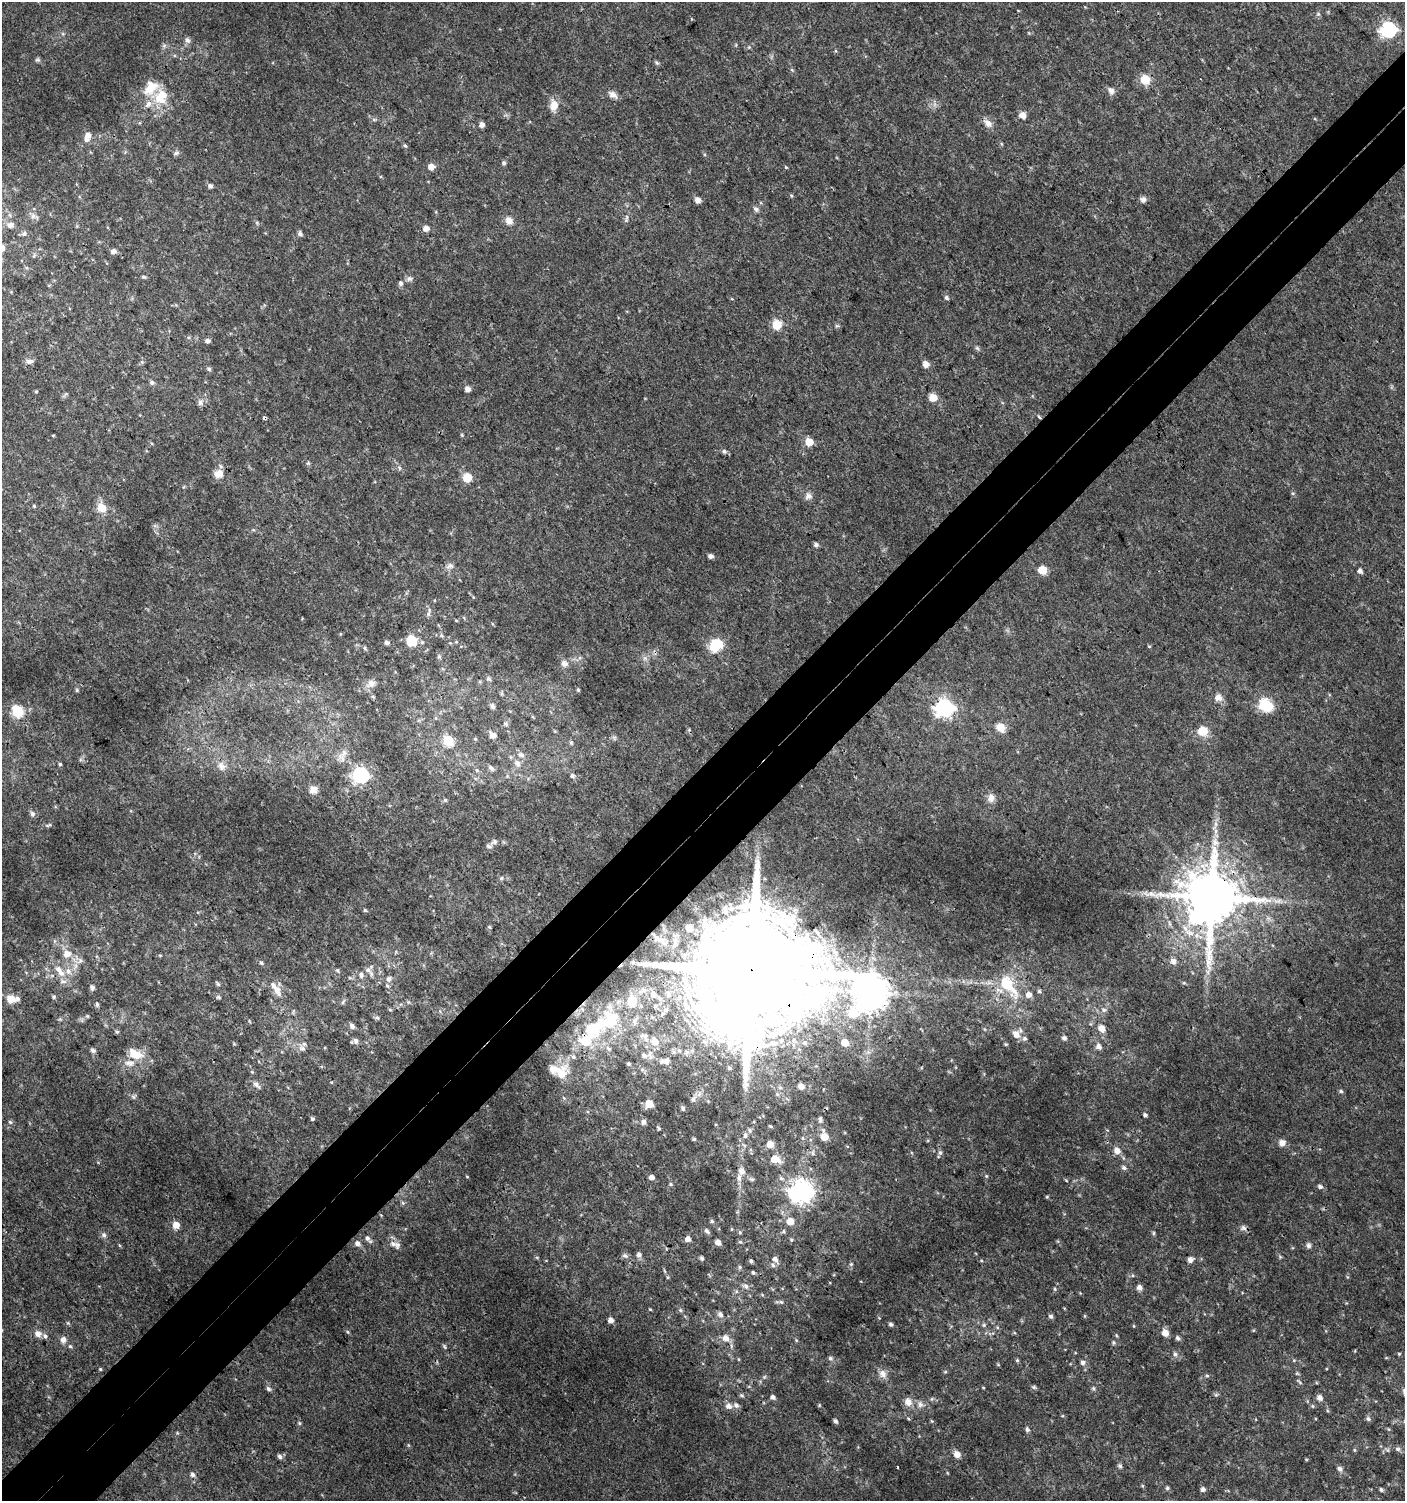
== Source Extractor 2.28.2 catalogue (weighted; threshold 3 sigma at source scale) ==
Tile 7 of 4 x 4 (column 3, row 2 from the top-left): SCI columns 3010-4412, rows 3030-4528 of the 6060 x 6084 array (HDU 1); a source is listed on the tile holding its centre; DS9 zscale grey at full resolution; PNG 1407 x 1503 px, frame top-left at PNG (2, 2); no overlay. Shown black and unused: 7% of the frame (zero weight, under 3 of 4 exposures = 4% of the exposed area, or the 3 px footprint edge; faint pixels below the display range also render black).
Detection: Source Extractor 2.28.2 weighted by HDU 2 'WHT'; one run over the whole footprint, this tile lists its part. Background 0.00434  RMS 0.0022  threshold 0.00968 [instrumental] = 3 sigma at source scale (4.5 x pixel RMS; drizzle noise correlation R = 1.50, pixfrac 1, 0.0396/0.0396 arcsec/px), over >= 5 px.
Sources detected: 341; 1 too faint to see at this stretch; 1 inside a brighter object's white glare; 1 cosmic-ray / hot-pixel residue — not listed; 23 inside a brighter listed object's ellipse — not listed separately; the other 315 listed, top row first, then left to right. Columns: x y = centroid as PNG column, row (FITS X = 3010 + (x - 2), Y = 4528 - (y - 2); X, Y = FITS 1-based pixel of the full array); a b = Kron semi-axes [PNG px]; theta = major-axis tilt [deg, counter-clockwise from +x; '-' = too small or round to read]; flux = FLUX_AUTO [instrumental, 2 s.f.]
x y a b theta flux
1318 14 5 5 - 0.31
1388 29 7 6 - 50
187 40 8 6 -51 0.72
37 60 7 5 -17 0.39
657 63 8 4 -44 0.36
792 70 6 4 -45 0.29
1145 79 5 5 - 12
1111 91 10 8 -50 1
613 95 13 7 -33 1.2
161 97 22 17 65 5.8
554 105 13 10 84 2.3
1022 115 8 8 - 1.3
374 119 6 4 -1 0.36
988 123 14 9 -41 1.6
482 125 5 5 - 1.1
88 135 8 7 - 1.2
405 146 5 5 - 0.36
176 153 9 5 20 0.49
504 163 5 5 - 0.47
431 167 6 6 - 1.5
786 167 4 3 - 0.25
210 186 5 5 - 0.7
1143 199 8 7 - 0.77
698 200 7 6 - 1
756 209 9 6 -54 0.59
10 215 6 4 -70 0.35
34 216 12 6 -15 0.82
626 218 14 4 75 0.61
509 221 9 8 - 1.7
257 223 6 4 -72 0.31
10 225 7 6 - 1.3
426 228 5 5 - 1.5
300 233 7 6 - 0.54
24 234 7 6 - 0.58
2 248 7 6 - 0.99
113 251 6 5 - 0.98
143 277 6 4 -20 0.31
409 279 9 7 -12 0.72
400 283 6 5 - 0.65
946 298 6 5 - 0.48
777 324 6 5 - 9.5
837 326 6 4 0 0.32
207 341 5 5 - 0.75
977 348 7 5 -45 0.39
30 361 10 6 3 0.88
926 364 6 5 - 1.8
209 369 6 5 - 0.44
152 382 7 6 - 0.5
467 389 5 5 - 1.3
36 391 5 3 - 0.22
933 397 8 8 - 2
200 402 10 7 73 0.87
1039 417 5 3 - 0.29
53 435 4 3 - 0.18
462 435 5 4 - 0.23
809 442 5 5 - 4.8
724 451 7 6 - 0.54
399 468 6 5 - 0.42
219 474 12 11 - 2
467 477 5 5 - 9.6
1293 493 6 5 - 0.33
808 496 10 9 - 1
34 506 5 4 - 0.24
102 508 11 9 -56 3
816 545 5 5 - 0.61
710 556 5 4 - 0.87
450 566 11 7 7 0.93
1042 570 5 5 - 9.1
1360 571 5 5 - 0.78
428 614 8 6 81 0.69
456 620 5 3 - 0.21
441 635 6 5 - 0.42
412 641 9 9 - 6.1
387 642 7 6 - 0.5
715 645 8 6 27 24
1149 646 5 3 - 0.19
365 648 6 5 - 0.35
439 656 7 5 -89 0.46
645 658 7 6 - 0.66
565 664 9 8 - 1.2
488 679 6 5 - 0.48
371 683 12 10 38 1.4
77 690 6 4 -90 0.29
578 690 5 4 - 0.29
373 697 5 3 - 0.27
1218 697 10 9 - 1.4
1264 705 7 6 - 20
492 706 5 5 - 0.63
944 708 7 7 - 93
17 711 6 6 - 25
506 724 7 6 - 0.44
1000 727 11 10 - 2.3
1203 731 12 11 - 3.1
493 735 7 6 - 1.3
614 738 7 6 - 0.46
475 739 5 4 - 0.21
448 740 6 5 - 17
571 743 6 5 - 0.37
521 755 9 7 -23 0.93
342 758 16 7 -56 1.5
517 763 12 8 -59 1.4
60 764 4 4 - 0.34
221 766 13 10 -60 1.8
491 768 8 5 -46 0.62
477 770 6 4 -88 0.32
360 775 7 6 - 59
572 776 7 6 - 0.58
313 790 10 9 - 1.3
991 798 12 9 -83 1.4
445 800 5 5 - 0.36
32 814 8 7 - 0.6
1216 824 7 5 -90 0.69
48 825 10 4 13 0.39
494 842 7 7 - 0.73
1215 842 13 9 -47 1.7
489 846 9 6 -11 0.61
501 878 6 5 - 0.39
1212 898 16 15 - 1700
1278 901 14 7 1 1.5
365 910 4 4 - 0.3
489 927 5 4 - 0.29
689 928 8 8 - 1.3
658 939 14 7 -37 1.7
67 954 9 9 - 2
160 955 5 3 - 0.21
1173 961 7 7 - 1.1
261 963 6 5 - 0.41
58 969 9 7 -38 1.2
337 970 5 4 - 0.32
368 970 10 8 -42 1.2
751 970 40 27 -49 12000
68 971 10 8 -61 1.5
361 975 9 6 -81 0.78
389 979 8 7 - 0.73
63 981 10 6 -4 0.82
1184 983 6 4 -17 0.27
218 984 7 4 -51 0.36
1006 984 38 19 -61 9
92 988 5 5 - 0.78
277 990 17 9 -63 2.1
643 990 13 7 25 1.2
1039 991 5 5 - 0.34
871 993 12 11 - 520
653 994 7 7 - 1.1
54 997 5 5 - 0.33
218 997 7 5 -16 0.39
11 999 10 9 - 2.4
632 1001 9 6 89 7.5
343 1002 8 4 55 0.38
408 1002 5 5 - 0.31
97 1004 6 5 - 0.4
582 1009 6 5 - 0.56
390 1010 5 3 - 0.23
666 1010 7 5 -3 0.55
1104 1010 8 6 -31 0.72
87 1016 5 4 - 0.24
377 1018 6 5 - 0.41
60 1019 5 5 - 0.27
352 1026 7 6 - 0.81
593 1028 47 21 41 18
1102 1028 9 8 - 1.8
984 1029 6 3 -70 0.24
117 1032 5 5 - 0.3
1016 1034 10 9 - 1.8
644 1037 17 8 -47 1.6
1064 1038 5 5 - 0.71
355 1041 8 7 - 0.67
655 1042 8 7 - 2.2
805 1043 6 6 - 0.61
845 1043 5 5 - 3.7
1006 1044 5 4 - 0.26
1099 1047 6 6 - 1.2
302 1048 10 7 -30 0.95
608 1049 8 6 -37 0.65
93 1050 6 5 - 0.65
135 1054 20 12 -25 4
650 1055 15 6 -88 0.99
644 1056 7 5 -50 0.72
667 1060 8 6 56 0.59
629 1064 4 4 - 0.31
729 1068 5 4 - 0.3
559 1071 26 15 -13 4.3
252 1072 4 4 - 0.22
256 1085 13 6 -42 0.86
801 1086 5 5 - 1.4
1341 1091 6 5 - 0.37
777 1094 6 4 -47 0.34
134 1097 7 6 - 0.46
564 1098 6 3 -70 0.25
693 1100 7 6 - 0.66
649 1104 7 6 - 2.8
683 1108 6 5 - 0.51
1145 1115 4 4 - 0.55
312 1119 4 4 - 0.41
820 1119 8 5 82 0.53
10 1122 5 5 - 0.37
644 1122 5 5 - 0.83
771 1126 5 4 - 0.25
659 1128 5 3 - 0.34
745 1135 7 6 - 0.8
824 1137 6 6 - 3
694 1139 4 4 - 0.31
1282 1143 9 9 - 1.1
770 1144 5 5 - 2.9
1117 1151 8 7 - 1.6
813 1153 8 5 -83 0.48
940 1153 7 5 -75 0.5
775 1159 7 6 - 3.9
1124 1168 7 5 -31 0.52
742 1171 9 8 - 1.3
986 1176 5 4 - 0.23
467 1177 4 3 - 0.17
651 1177 4 4 - 1.2
781 1178 7 5 -29 0.47
752 1179 7 5 -20 0.43
1066 1180 5 3 - 0.18
671 1184 5 4 - 0.27
1320 1187 6 5 - 0.58
801 1191 8 8 - 180
1047 1197 5 3 - 0.2
403 1203 6 4 -45 0.35
712 1221 5 4 - 0.36
790 1221 6 6 - 2.3
176 1225 6 6 - 2.3
1243 1228 9 7 -16 0.72
731 1229 5 3 - 0.18
707 1231 8 5 -48 0.54
740 1232 5 5 - 0.27
1153 1233 6 4 90 0.3
104 1235 8 6 -46 0.6
367 1238 8 6 -54 0.72
688 1239 5 5 - 1.3
791 1240 5 4 - 0.29
718 1242 5 5 - 1.1
357 1243 8 7 - 0.89
393 1244 10 7 -29 1
119 1245 5 3 - 0.2
1309 1245 7 6 - 0.58
639 1254 6 6 - 0.71
625 1256 8 6 -35 0.59
1280 1257 6 4 -46 0.29
702 1258 5 4 - 0.48
775 1259 8 6 -51 0.97
1190 1259 7 6 - 0.92
751 1261 5 4 - 0.37
851 1264 5 5 - 0.3
773 1265 7 5 -72 0.49
740 1267 6 5 - 0.36
753 1272 5 5 - 0.4
746 1286 9 7 -24 0.89
1139 1288 7 6 - 0.92
1055 1289 5 4 - 0.3
781 1302 6 4 -41 0.37
650 1309 5 3 - 0.18
680 1310 5 5 - 0.34
720 1314 8 7 - 0.85
1051 1316 6 6 - 0.47
611 1320 5 5 - 1.2
68 1323 5 5 - 0.27
891 1324 5 4 - 0.47
984 1325 6 4 47 0.31
1134 1326 5 3 - 0.19
347 1332 6 4 -87 0.26
38 1333 9 9 - 1.2
1165 1333 8 7 - 1.7
726 1338 8 8 - 1.6
1178 1338 6 5 - 0.61
63 1340 9 8 - 1
796 1340 6 3 -72 0.24
1113 1342 6 6 - 0.36
70 1346 6 5 - 0.35
444 1346 8 4 -55 0.31
1175 1354 7 5 -73 0.53
1399 1354 4 4 - 0.25
830 1358 6 5 - 0.48
1017 1360 5 4 - 0.31
1294 1360 5 3 - 0.21
1083 1362 7 6 - 0.65
100 1369 4 4 - 0.23
945 1372 6 3 19 0.24
1297 1373 6 4 -1 0.25
883 1374 12 9 -55 1.5
1207 1376 5 4 - 0.31
764 1377 6 4 45 0.31
1299 1382 10 2 -45 0.28
983 1387 4 3 - 0.17
1034 1387 7 5 -21 0.38
1093 1388 6 5 - 0.36
268 1389 7 6 - 0.56
1216 1395 6 4 1 0.34
773 1397 5 4 - 0.73
1320 1397 7 6 - 0.98
908 1402 11 9 -66 1.6
920 1404 9 8 - 0.94
819 1405 5 4 - 0.23
728 1406 9 8 - 1.1
1313 1406 5 3 - 0.23
1368 1419 7 5 -55 0.5
835 1421 5 4 - 0.61
932 1421 5 3 - 0.21
299 1423 5 4 - 0.27
1027 1429 6 5 - 0.55
1389 1429 5 3 - 0.21
1398 1449 7 6 - 0.61
1354 1450 6 4 -88 0.26
957 1454 8 6 -42 1.6
280 1456 7 5 -24 0.68
1120 1466 7 6 - 0.46
897 1467 3 2 - 0.2
1340 1469 7 6 - 0.82
192 1474 6 6 - 0.69
1142 1486 5 4 - 0.24
1167 1488 5 5 - 0.42
1203 1489 5 5 - 0.87
1381 1490 6 5 - 0.37
Overlapping masked pixels (flux is a lower limit): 3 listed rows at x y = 1039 417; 1212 898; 751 970
Isophote crosses this tile's border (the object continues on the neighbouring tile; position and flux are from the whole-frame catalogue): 3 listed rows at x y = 10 225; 2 248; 11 999